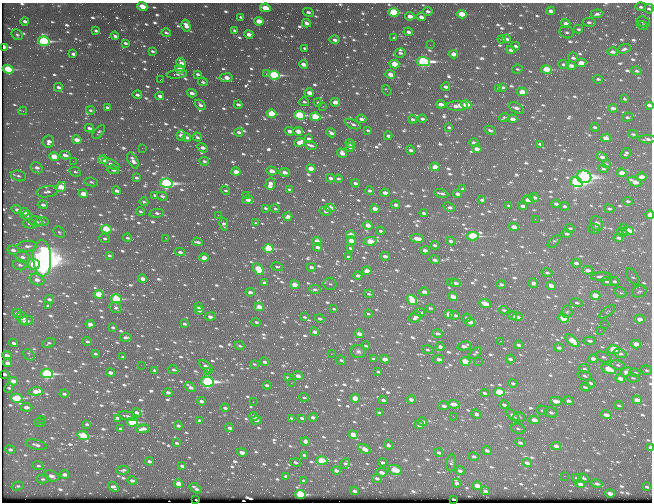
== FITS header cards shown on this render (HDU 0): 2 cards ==
NAXIS1  =                  650 / Width of table row in bytes
NAXIS2  =                  500 / Number of rows in table

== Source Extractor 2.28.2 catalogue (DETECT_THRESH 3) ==
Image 650 x 500 px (HDU 0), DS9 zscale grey, 1 PNG px = 1 image px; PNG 654 x 504 px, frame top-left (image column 1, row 500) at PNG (2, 3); each listed source drawn as its Kron ellipse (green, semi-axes under 4 px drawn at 4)
Background 388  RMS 2.1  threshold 6.16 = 3 sigma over >= 5 px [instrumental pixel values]
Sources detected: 1081; of the 1081, the 500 brightest by FLUX_AUTO listed and drawn (581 fainter detections omitted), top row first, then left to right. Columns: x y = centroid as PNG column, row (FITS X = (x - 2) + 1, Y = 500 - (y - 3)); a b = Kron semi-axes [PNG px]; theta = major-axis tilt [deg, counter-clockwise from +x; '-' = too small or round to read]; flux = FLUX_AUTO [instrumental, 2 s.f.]
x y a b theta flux
142 6 5 4 - 2400
641 7 5 4 - 380
265 8 5 4 - 3500
649 9 5 4 - 330
428 11 5 4 - 460
551 11 4 3 - 780
308 12 5 3 - 410
393 12 5 4 - 11000
462 14 5 4 - 4500
597 14 6 4 5 510
410 16 4 3 - 1300
241 17 4 3 - 300
421 17 4 4 - 820
25 21 4 3 - 570
259 21 4 3 - 2600
589 22 6 4 -11 360
643 22 7 5 -12 330
306 23 4 3 - 850
566 23 5 4 - 760
643 25 6 4 -16 600
186 26 6 4 -74 1100
578 29 4 3 - 290
96 31 4 3 - 400
235 31 4 3 - 390
408 32 5 3 - 650
567 32 7 6 - 430
166 33 5 3 - 320
249 34 4 3 - 1200
17 35 6 5 - 300
115 36 4 3 - 430
394 38 4 3 - 290
502 39 4 3 - 280
507 39 4 3 - 420
335 40 5 3 - 630
44 41 6 4 -13 24000
125 43 4 3 - 360
430 45 2 2 - 500
515 46 4 3 - 420
3 47 3 3 - 1300
305 48 4 3 - 310
624 49 7 4 18 410
511 50 4 3 - 750
152 51 3 2 - 280
612 52 5 3 - 640
400 53 5 4 - 440
73 54 4 3 - 540
453 54 5 3 - 1500
573 58 5 5 - 490
423 61 7 4 -8 31000
181 63 5 4 - 810
581 63 5 4 - 2200
303 64 4 3 - 1200
394 64 5 4 - 4400
563 64 5 4 - 420
571 66 5 3 - 930
8 69 5 4 - 9700
180 69 5 3 - 1900
517 69 5 4 - 280
546 69 5 4 - 8000
637 71 5 4 - 350
177 74 10 2 7 400
198 74 4 3 - 360
266 74 3 2 - 360
390 74 5 4 - 1900
274 75 6 4 -7 19000
226 78 6 4 8 1500
598 79 5 3 - 300
160 80 3 2 - 370
203 82 5 4 - 300
58 87 4 3 - 540
446 87 4 3 - 640
503 87 4 3 - 380
499 88 4 3 - 420
387 90 5 3 - 300
522 92 5 3 - 3500
192 93 5 3 - 750
309 93 4 3 - 1700
137 95 5 3 - 500
160 96 4 3 - 750
625 99 4 3 - 280
304 102 5 3 - 290
318 102 4 3 - 470
335 102 5 3 - 2000
238 104 4 3 - 490
441 104 5 3 - 1200
200 105 6 4 -42 540
466 105 5 4 - 5400
649 105 4 3 - 710
323 106 3 2 - 420
457 106 10 5 1 1200
107 107 4 3 - 370
516 108 8 4 -31 820
613 108 4 3 - 750
90 110 4 3 - 310
23 111 4 2 - 380
271 114 5 4 - 7400
299 115 5 4 - 16000
315 117 5 4 - 10000
628 117 6 3 15 390
504 118 5 3 - 430
361 119 5 3 - 680
413 119 4 3 - 370
422 119 4 3 - 480
512 119 5 3 - 960
352 124 8 3 -24 440
449 127 4 3 - 330
595 127 4 3 - 360
89 128 4 3 - 620
368 130 4 3 - 290
490 130 6 4 -26 390
290 131 4 3 - 1000
298 131 5 3 - 2000
99 132 8 4 47 290
239 132 4 4 - 560
331 133 5 3 - 670
633 134 5 4 - 280
181 135 5 4 - 1100
388 136 4 3 - 520
187 137 4 3 - 540
197 137 5 3 - 390
606 138 5 4 - 1600
309 139 4 3 - 760
647 139 8 4 0 540
77 140 5 3 - 1800
49 142 6 5 - 890
300 142 5 4 - 2500
350 143 4 4 - 1700
474 143 4 3 - 940
540 144 4 3 - 380
311 145 6 3 -20 600
142 148 2 2 - 1300
203 148 5 3 - 880
350 148 4 3 - 350
477 149 5 3 - 1400
410 150 5 3 - 560
342 153 5 4 - 910
626 153 6 4 60 390
65 155 5 4 - 990
54 157 5 4 - 4400
602 157 5 4 - 740
103 160 5 3 - 5500
73 161 2 2 - 480
133 161 8 4 -62 750
204 161 4 3 - 370
111 164 9 4 -25 660
607 164 3 3 - 700
435 167 5 3 - 2200
37 168 6 5 - 730
311 168 5 3 - 2500
603 169 5 4 - 360
113 170 6 4 -11 480
272 171 5 3 - 1400
75 172 6 4 -25 290
236 172 5 3 - 2300
284 172 5 4 - 1100
622 173 5 3 - 2300
19 176 7 5 -13 410
584 177 7 6 - 67000
642 177 5 3 - 2400
136 178 4 3 - 420
330 178 4 3 - 590
338 179 4 3 - 270
91 182 7 4 -9 310
576 182 6 4 -21 31000
634 182 7 3 -28 2000
166 183 6 4 -12 39000
355 183 4 3 - 650
270 184 6 4 71 1800
61 187 5 4 - 2900
289 189 4 3 - 340
463 189 4 3 - 350
225 190 5 4 - 290
117 191 4 3 - 650
369 191 4 3 - 410
47 192 11 5 9 620
385 193 4 3 - 1200
441 193 7 3 -12 460
83 194 5 3 - 3200
458 194 4 3 - 860
155 195 4 3 - 340
246 195 2 2 - 420
162 196 5 4 - 340
534 197 4 3 - 660
248 200 5 4 - 1600
482 200 4 3 - 500
528 200 5 4 - 1900
628 201 4 3 - 390
144 202 4 3 - 280
556 204 4 3 - 550
43 205 5 4 - 580
396 205 4 3 - 770
509 205 4 3 - 290
522 206 4 3 - 1000
564 206 5 3 - 630
449 207 6 3 -28 490
265 208 4 3 - 320
330 208 5 3 - 2400
17 209 5 4 - 610
275 209 5 3 - 280
375 209 4 3 - 1800
609 209 5 4 - 330
140 211 4 3 - 270
325 211 6 4 -14 420
24 212 5 3 - 1200
157 213 7 4 11 410
424 213 4 3 - 450
218 215 2 2 - 350
650 215 4 3 - 3600
26 216 6 4 1 500
288 216 4 4 - 650
535 219 2 2 - 280
36 221 7 5 -22 790
42 222 6 4 -9 590
256 223 4 3 - 340
29 224 6 4 -6 310
224 224 6 4 -77 480
597 224 7 6 - 1100
368 225 4 3 - 1600
514 227 5 3 - 2200
623 227 2 2 - 720
570 228 5 3 - 270
106 229 5 4 - 7700
594 229 6 5 - 310
380 231 4 3 - 450
628 231 6 4 1 4400
59 232 6 5 - 270
622 232 5 4 - 350
567 234 5 3 - 490
351 235 5 3 - 2700
473 236 6 4 5 17000
105 238 5 4 - 340
128 238 4 3 - 330
166 238 3 2 - 290
417 238 7 3 -6 2100
618 238 5 3 - 710
317 241 4 4 - 2200
351 241 5 4 - 2100
370 241 6 4 10 5900
451 241 4 3 - 660
197 242 5 3 - 460
554 242 8 4 45 310
435 245 4 3 - 370
27 246 10 5 4 770
318 247 4 3 - 730
268 248 5 4 - 13000
350 248 4 3 - 340
13 250 6 4 -6 720
425 250 4 3 - 820
180 252 5 3 - 550
109 255 4 3 - 300
385 256 5 3 - 750
22 257 7 5 -15 710
349 257 4 3 - 570
42 258 18 9 -86 250000
204 258 5 3 - 1800
434 260 5 3 - 740
576 263 4 3 - 1000
33 264 6 5 - 4500
20 265 7 5 -14 470
277 267 6 4 -15 290
311 267 4 3 - 740
258 269 6 4 -51 6300
587 270 5 4 - 1000
367 271 5 3 - 2700
547 273 5 4 - 320
358 276 4 3 - 690
601 277 10 4 1 680
632 277 9 5 -59 300
143 279 4 3 - 1500
37 280 7 5 -21 1400
614 281 4 3 - 360
607 282 5 4 - 430
264 283 4 3 - 420
450 283 4 3 - 400
455 283 5 3 - 780
533 283 5 4 - 490
330 284 6 6 - 370
501 284 4 3 - 440
295 285 5 3 - 2500
551 286 5 3 - 1500
315 289 6 3 -10 380
639 291 7 6 - 350
250 292 4 3 - 790
424 292 5 3 - 1200
620 292 6 5 - 340
99 294 5 4 - 4800
369 294 5 4 - 330
595 295 5 3 - 3100
453 296 5 3 - 1500
49 299 5 3 - 670
116 299 5 4 - 13000
412 300 5 4 - 6700
577 303 6 4 -19 380
485 304 6 3 -23 2700
48 306 4 3 - 360
198 307 4 3 - 540
259 307 5 3 - 3000
116 308 6 5 - 340
430 308 4 2 - 280
334 309 4 3 - 310
199 310 4 4 - 770
504 310 4 3 - 280
420 312 5 3 - 610
567 312 6 5 - 270
607 312 9 4 37 310
17 313 5 3 - 350
368 314 4 3 - 270
449 314 5 3 - 3300
455 315 5 3 - 480
513 315 4 3 - 1300
210 316 6 3 11 870
304 317 4 3 - 300
415 317 6 5 - 810
517 317 5 3 - 810
22 318 7 5 -59 890
320 318 5 3 - 420
467 318 4 3 - 590
563 318 5 4 - 4800
640 319 5 4 - 1300
27 320 6 5 - 580
256 322 5 3 - 370
470 322 5 3 - 1500
90 324 4 3 - 1500
184 324 4 3 - 440
604 324 2 2 - 680
113 327 4 3 - 450
600 330 2 2 - 530
314 332 4 3 - 930
438 333 5 3 - 550
359 334 4 3 - 1300
126 337 6 3 -2 470
87 341 4 3 - 370
500 341 3 2 - 280
572 341 8 4 -41 3100
590 341 6 4 -7 520
14 343 4 3 - 540
49 343 7 4 26 340
636 344 5 4 - 1500
518 345 4 3 - 600
240 346 5 4 - 320
366 346 4 3 - 290
464 346 7 4 13 850
440 347 4 4 - 400
559 348 5 3 - 630
428 350 6 3 -16 290
614 350 6 4 -7 11000
358 351 8 6 -11 460
475 353 7 3 43 280
95 354 4 3 - 290
331 354 2 2 - 740
620 354 6 4 -17 630
7 355 5 3 - 780
29 355 6 4 -42 360
123 357 4 3 - 370
603 357 8 4 -25 380
373 359 4 3 - 300
385 359 5 3 - 1800
438 359 5 3 - 1000
510 359 4 3 - 590
593 359 5 3 - 1100
341 360 5 4 - 390
465 361 5 3 - 6800
478 361 2 2 - 730
264 362 5 3 - 570
7 363 4 3 - 1300
254 364 4 3 - 270
141 365 2 2 - 290
618 365 7 5 -11 370
206 366 8 3 -39 670
173 369 5 4 - 310
584 369 5 4 - 340
608 369 8 4 -25 4400
154 370 4 3 - 310
646 370 5 4 - 310
110 372 4 3 - 810
208 372 3 2 - 340
378 372 4 3 - 290
626 372 5 4 - 1600
635 373 5 4 - 510
5 374 4 3 - 360
47 374 6 4 -9 25000
298 376 5 3 - 980
584 376 7 4 -20 400
287 377 4 2 - 290
620 378 5 3 - 1300
633 378 6 4 -10 280
13 381 5 4 - 1900
207 382 6 5 - 41000
291 383 2 2 - 450
513 383 4 3 - 380
591 383 4 3 - 440
267 385 4 3 - 470
190 387 6 3 -36 730
585 387 5 3 - 280
9 388 5 3 - 320
36 391 7 4 5 2400
168 392 4 3 - 650
499 392 5 4 - 9800
484 393 5 3 - 390
64 394 4 3 - 430
304 397 5 4 - 280
16 398 6 4 -11 9000
355 398 5 4 - 3900
411 399 4 3 - 890
383 400 4 3 - 580
637 400 5 3 - 2200
201 401 4 3 - 710
556 401 6 3 -13 1600
569 401 6 4 -13 540
253 402 2 2 - 310
453 404 6 4 -7 1200
504 405 4 3 - 570
619 405 5 3 - 280
444 406 5 3 - 710
26 407 6 3 -4 1200
225 408 4 3 - 530
542 410 6 4 -20 310
136 413 4 3 - 890
379 413 4 3 - 400
551 413 7 4 -13 530
476 414 5 4 - 380
513 415 8 4 -41 670
606 415 5 4 - 1100
128 416 10 3 -12 390
453 416 3 2 - 290
254 417 5 3 - 1000
313 417 4 3 - 650
519 417 6 4 -16 300
117 418 4 3 - 340
291 418 3 3 - 270
302 418 4 3 - 370
42 419 2 2 - 570
199 420 4 3 - 430
256 420 5 4 - 480
534 420 5 3 - 1700
132 422 5 4 - 14000
422 422 5 3 - 1400
40 423 5 4 - 290
87 424 4 3 - 360
419 425 5 3 - 1000
178 426 4 3 - 670
229 428 4 3 - 660
518 428 7 5 -17 340
121 429 4 3 - 380
143 429 6 4 8 910
83 435 6 4 -25 7500
353 435 5 4 - 3900
305 441 4 3 - 1000
177 443 4 3 - 300
520 443 5 3 - 550
36 445 11 5 -14 640
388 445 5 4 - 730
556 446 5 3 - 990
650 448 4 3 - 1600
10 449 5 4 - 540
364 449 7 3 -31 1900
487 450 5 4 - 620
242 452 5 3 - 1500
439 453 4 3 - 440
304 455 4 3 - 450
474 456 5 4 - 450
149 461 4 3 - 440
322 461 5 4 - 8500
296 462 5 3 - 360
382 462 4 3 - 420
345 463 5 4 - 300
451 463 8 5 83 310
527 463 5 3 - 890
38 466 5 4 - 330
182 466 4 3 - 470
123 470 6 3 8 360
336 470 4 3 - 760
395 470 7 4 -21 2800
460 471 5 3 - 660
381 472 5 3 - 990
64 474 4 3 - 860
52 476 7 5 -24 790
286 476 4 3 - 380
564 476 2 2 - 440
377 478 5 4 - 400
577 478 5 3 - 530
584 478 5 4 - 470
42 479 6 4 -1 310
132 481 4 3 - 570
304 481 4 3 - 320
456 483 4 3 - 440
178 484 4 3 - 2100
580 484 5 4 - 1000
597 484 6 4 -13 570
18 486 6 4 13 270
477 486 5 3 - 2500
113 487 6 4 -37 600
647 487 4 3 - 320
196 488 7 3 -35 440
355 491 4 3 - 590
485 491 5 3 - 580
610 493 5 3 - 1300
300 494 5 4 - 15000
453 499 3 2 - 530
196 500 3 2 - 290
At the frame edge (FLAGS 8, measured only in part): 5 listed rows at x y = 649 9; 3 47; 649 105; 650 215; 650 448
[581 fainter detections neither listed nor drawn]